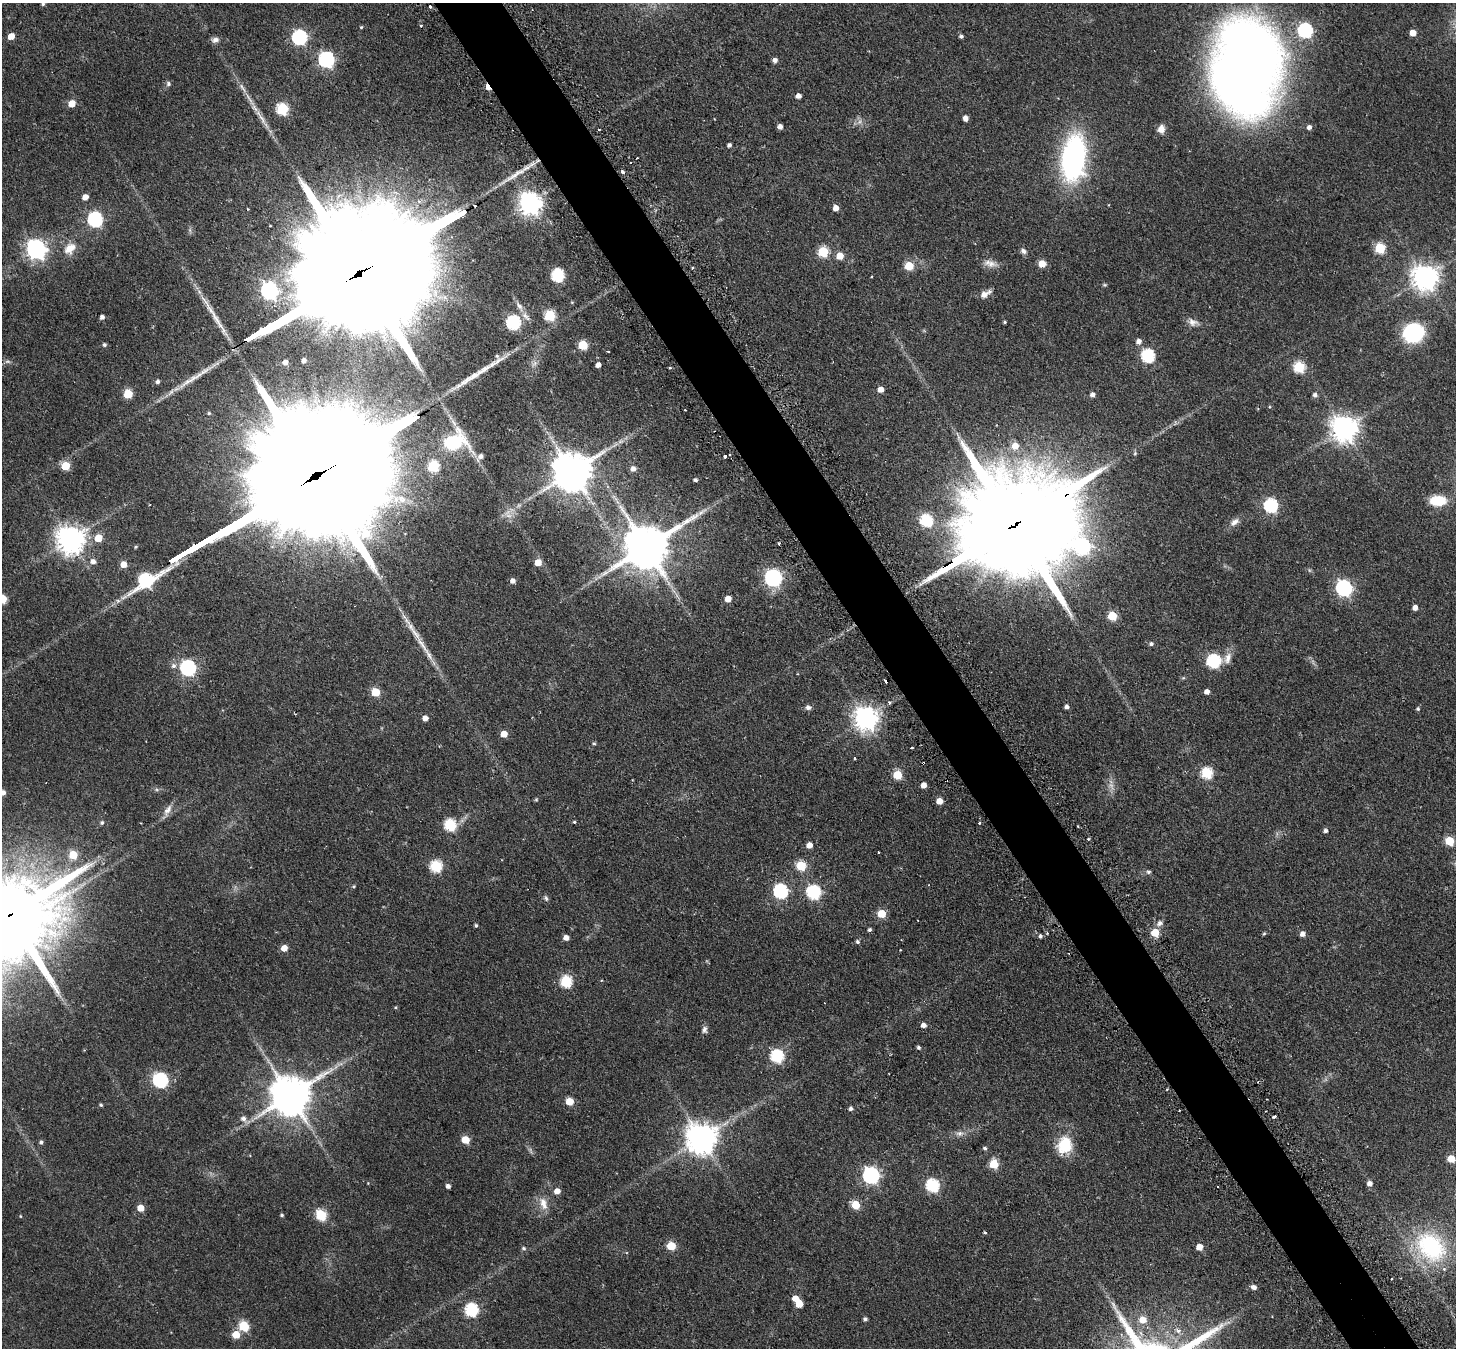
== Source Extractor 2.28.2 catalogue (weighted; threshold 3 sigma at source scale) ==
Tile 6 of 4 x 4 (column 2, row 2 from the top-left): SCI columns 1501-2954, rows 3020-4365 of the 5908 x 5899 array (HDU 1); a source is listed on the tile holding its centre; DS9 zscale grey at full resolution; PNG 1458 x 1350 px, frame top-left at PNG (2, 3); no overlay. Shown black and unused: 5% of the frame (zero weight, under 2 of 3 exposures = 4% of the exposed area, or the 3 px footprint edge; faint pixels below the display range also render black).
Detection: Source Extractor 2.28.2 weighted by HDU 2 'WHT'; one run over the whole footprint, this tile lists its part. Background 0.19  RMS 0.0077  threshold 0.0346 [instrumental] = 3 sigma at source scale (4.5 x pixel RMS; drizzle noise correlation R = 1.50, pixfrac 1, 0.05/0.05 arcsec/px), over >= 5 px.
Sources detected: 224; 3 too faint to see at this stretch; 6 cosmic-ray / hot-pixel residue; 4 long thin detections or spike segments (spike, bleed or trail) — not listed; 3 inside a brighter listed object's ellipse — not listed separately; the other 208 listed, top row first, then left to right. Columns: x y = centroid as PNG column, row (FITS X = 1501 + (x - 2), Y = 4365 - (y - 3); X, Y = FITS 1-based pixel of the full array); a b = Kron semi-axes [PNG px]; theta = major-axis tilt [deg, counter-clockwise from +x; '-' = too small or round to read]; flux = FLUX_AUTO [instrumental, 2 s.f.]
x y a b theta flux
43 4 4 4 - 1.2
430 6 3 3 - 1.8
421 26 3 3 - 1
361 27 4 4 - 0.81
1305 30 7 7 - 130
1413 33 5 5 - 8.4
11 36 5 5 - 9.8
961 36 4 4 - 1.8
300 37 7 6 - 150
215 40 10 7 13 2.9
326 60 7 7 - 190
775 60 4 4 - 3.5
1247 68 67 46 86 1100
168 84 7 6 - 1.6
488 87 7 4 -60 10
242 88 18 4 -55 4.3
798 96 4 4 - 4.5
72 103 5 5 - 10
282 109 6 6 - 64
965 118 5 4 - 4.5
262 119 23 5 -61 6.7
780 127 4 4 - 3.7
1309 127 5 5 - 2.9
1161 129 10 8 82 4.8
599 130 3 2 - 0.8
729 145 4 4 - 2.2
1073 158 33 16 82 210
622 172 4 4 - 2.1
85 197 5 5 - 6
530 203 8 8 - 610
836 208 5 5 - 5.9
95 219 7 7 - 130
270 226 3 2 - 0.63
70 248 19 13 41 11
1380 248 6 6 - 42
36 249 8 7 - 410
1023 251 8 6 -49 2.4
823 252 6 6 - 46
840 256 5 5 - 11
991 264 15 10 -16 5.6
1042 264 5 5 - 12
909 266 5 5 - 25
693 268 3 3 - 1.4
359 273 151 25 30 66000
558 275 6 6 - 85
871 277 3 2 - 0.6
1425 278 8 8 - 780
1105 285 6 4 18 0.9
269 291 7 7 - 210
985 294 13 7 27 5.1
519 306 15 7 -58 4.7
550 315 6 6 - 52
102 317 4 4 - 2.6
513 322 6 6 - 130
1004 322 4 3 - 0.86
1193 322 15 9 -17 4.7
1413 333 10 9 - 170
1139 341 6 5 - 4
104 345 4 4 - 1.4
583 345 5 5 - 31
608 351 3 2 - 0.53
1148 356 6 6 - 94
304 360 4 3 - 2.4
285 362 4 4 - 3.9
598 365 4 4 - 4
669 367 3 3 - 1.5
1299 367 6 6 - 50
158 382 5 5 - 1.9
881 389 5 4 - 6.5
128 394 5 5 - 30
1092 395 5 5 - 3.2
1315 395 5 5 - 2.4
1269 407 4 3 - 0.65
209 413 5 4 - 1
1344 428 9 8 - 820
621 441 7 4 18 1.8
455 442 27 20 10 45
1015 446 7 6 - 8.4
481 456 9 6 46 3.7
725 456 3 3 - 6.5
65 466 5 5 - 20
433 466 6 6 - 50
633 469 5 5 - 3.8
572 472 12 11 - 2400
695 480 4 3 - 1.7
402 499 14 9 -29 8.1
1438 501 13 8 0 26
1271 505 6 6 - 110
508 515 13 7 -60 4.6
926 521 6 6 - 80
1234 522 14 7 37 4.5
1010 527 91 26 29 35000
98 538 6 6 - 14
70 540 9 9 - 940
779 543 3 3 - 1.7
646 547 16 12 29 3600
93 561 6 6 - 3.6
538 562 6 5 - 8.2
124 564 6 5 - 6.7
773 578 7 7 - 260
513 581 6 6 - 2.7
1344 588 7 7 - 210
2 599 5 5 - 27
728 599 5 5 - 6.9
1415 607 4 4 - 4.2
1112 616 5 5 - 30
422 644 41 6 -57 14
1151 644 5 5 - 1.9
1228 658 18 9 69 6.3
1213 661 6 6 - 110
173 666 7 7 - 3
188 668 7 7 - 180
885 681 4 3 - 3.1
375 692 5 5 - 23
1207 692 4 4 - 4
808 707 7 6 - 2.4
1067 707 4 4 - 2.5
1418 709 5 4 - 1.2
425 718 4 4 - 5
866 718 8 8 - 670
504 734 5 5 - 8.6
594 743 5 4 - 0.91
911 748 3 3 - 1.8
855 758 3 2 - 1.1
1207 773 6 6 - 64
897 775 5 5 - 25
924 785 5 4 - 5.9
3 793 6 5 - 3.4
536 800 6 4 1 0.83
939 801 5 4 - 9.8
168 810 17 8 58 5.1
574 822 4 4 - 0.82
102 823 5 5 - 1.4
979 823 3 3 - 1.9
450 825 6 6 - 68
1326 831 4 4 - 2.3
1088 839 4 3 - 0.84
1450 841 5 5 - 30
809 845 5 5 - 6
879 852 3 2 - 0.88
73 855 6 6 - 21
436 866 6 6 - 62
801 866 6 5 - 36
1148 872 6 5 - 1.5
354 886 6 4 71 0.82
781 891 7 6 - 130
813 892 7 6 - 120
546 898 8 5 -79 1.6
881 914 6 5 - 18
9 916 45 16 28 17000
917 920 2 2 - 0.5
1160 923 8 7 - 3.1
476 925 4 3 - 1.2
869 930 4 4 - 1.5
1155 932 5 5 - 23
1264 934 5 4 - 0.86
1302 934 5 5 - 3.9
1040 936 4 4 - 1.8
566 938 5 4 - 4.8
857 942 5 5 - 1.6
284 948 5 5 - 7.1
601 980 4 3 - 0.65
566 981 6 6 - 69
396 1007 4 3 - 0.68
923 1025 5 4 - 3.7
704 1030 9 7 79 2.6
918 1047 4 4 - 1.4
777 1056 6 6 - 89
340 1064 11 4 22 2.7
160 1080 7 6 - 140
290 1096 13 11 28 2500
569 1101 5 5 - 16
101 1105 4 4 - 1.2
851 1108 4 4 - 2.1
1274 1117 4 3 - 3.3
243 1119 7 6 - 3.4
959 1133 12 6 9 3.5
701 1138 10 9 - 1200
465 1140 5 5 - 15
41 1142 5 4 - 1.7
1064 1145 20 17 75 23
985 1148 5 4 - 1.4
1451 1159 5 5 - 14
994 1164 6 5 - 29
871 1175 7 7 - 230
1369 1183 5 5 - 3.6
448 1186 4 4 - 2.9
932 1186 7 6 - 91
557 1191 5 5 - 6.2
543 1203 19 10 -72 8.3
855 1205 5 5 - 22
140 1208 5 5 - 11
282 1215 4 4 - 1.2
321 1215 6 5 - 55
20 1216 4 4 - 0.58
985 1232 4 3 - 0.83
671 1246 5 5 - 25
1199 1247 5 5 - 7.2
1431 1247 47 36 -43 80
524 1248 5 5 - 1.5
1254 1287 6 5 - 3.3
795 1299 5 5 - 7.7
799 1304 6 5 - 12
471 1310 6 6 - 95
865 1319 4 4 - 1.8
1143 1320 7 7 - 9
244 1326 6 5 - 43
236 1335 6 6 - 13
Overlapping masked pixels (flux is a lower limit): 4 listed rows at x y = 488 87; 359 273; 1010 527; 9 916
Isophote crosses this tile's border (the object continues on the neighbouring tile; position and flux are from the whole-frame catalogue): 5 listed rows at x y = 43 4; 1247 68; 2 599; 3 793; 9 916